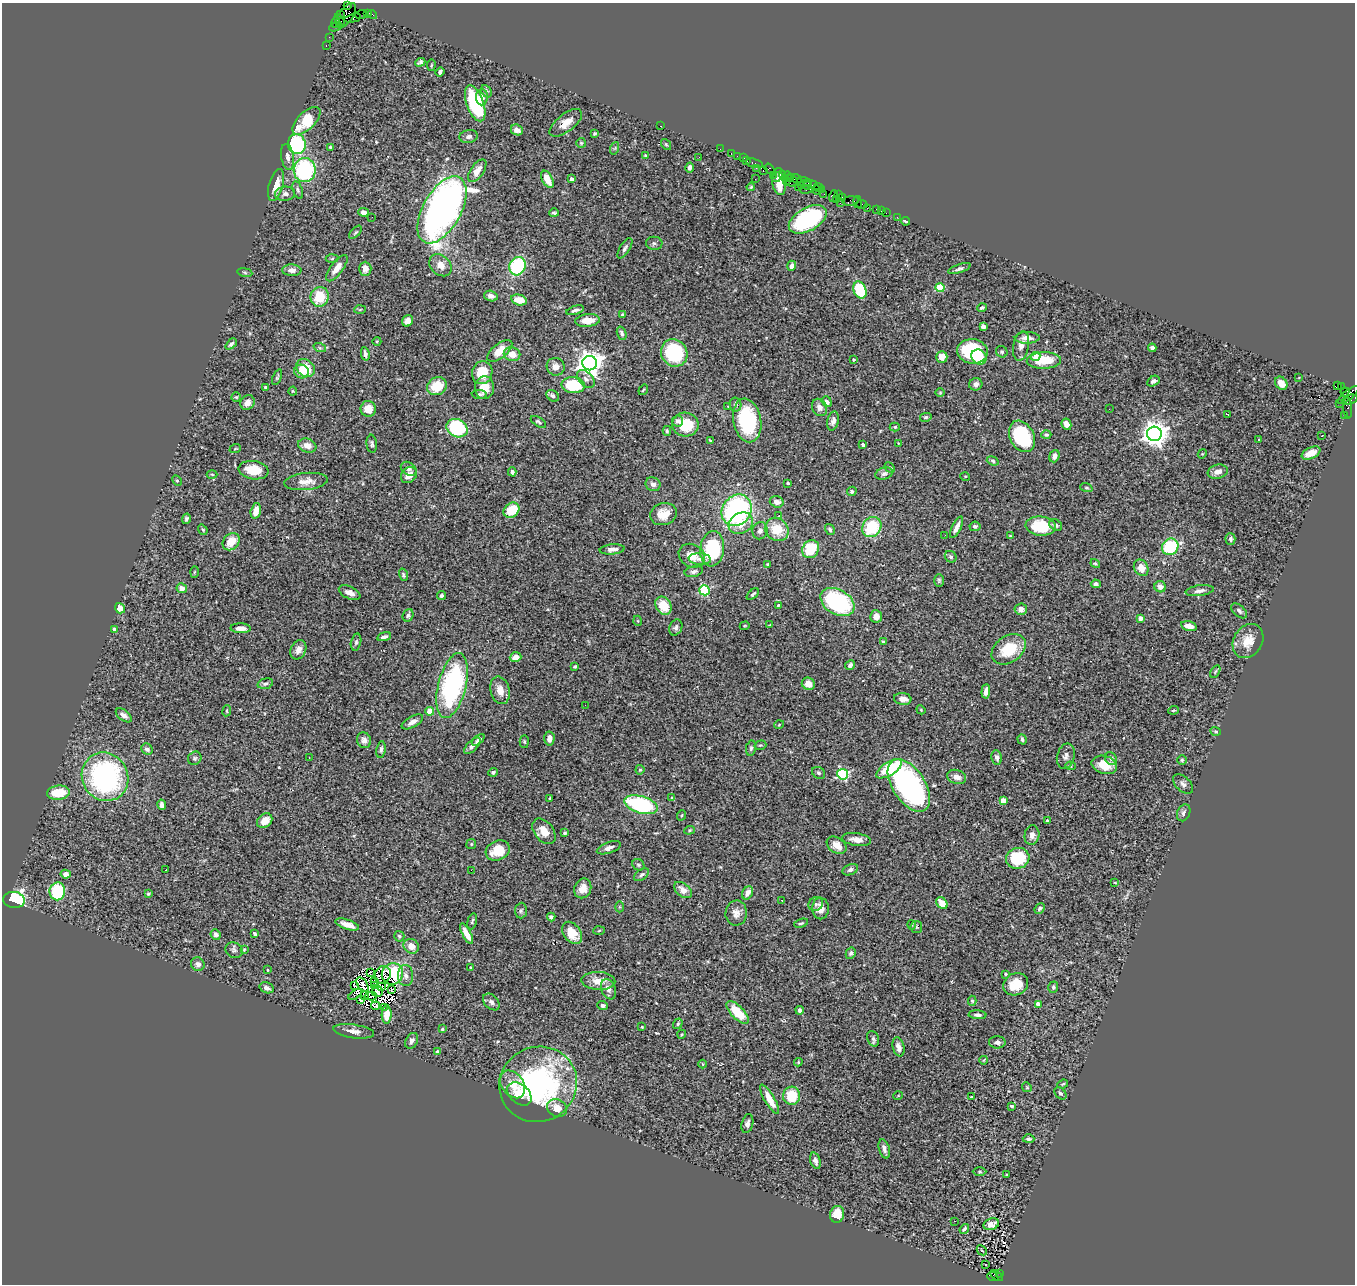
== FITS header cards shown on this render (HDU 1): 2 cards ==
NAXIS1  =                 1353
NAXIS2  =                 1282

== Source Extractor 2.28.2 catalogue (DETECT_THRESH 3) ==
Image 1353 x 1282 px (HDU 1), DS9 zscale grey, 1 PNG px = 1 image px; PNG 1357 x 1286 px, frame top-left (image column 1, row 1282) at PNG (2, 3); each listed source drawn as its Kron ellipse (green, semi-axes under 4 px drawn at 4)
Background 1.05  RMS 0.05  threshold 0.149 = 3 sigma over >= 5 px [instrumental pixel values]
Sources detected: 459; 10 with non-positive FLUX_AUTO (blend fragments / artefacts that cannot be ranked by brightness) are neither listed nor drawn; the other 449 listed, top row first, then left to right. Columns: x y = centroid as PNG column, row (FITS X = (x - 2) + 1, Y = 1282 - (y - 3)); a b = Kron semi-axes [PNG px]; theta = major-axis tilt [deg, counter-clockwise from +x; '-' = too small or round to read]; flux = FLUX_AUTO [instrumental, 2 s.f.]
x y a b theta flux
347 6 3 2 - 34
367 13 3 2 - 61
372 14 5 2 - 37
341 15 3 2 - 47
346 15 14 7 55 460
361 15 6 2 18 61
353 18 8 4 14 410
340 20 6 2 -58 180
335 23 5 3 - 67
336 27 7 2 21 71
329 37 2 2 - 13
326 45 3 2 - 41
420 62 5 4 - 8
431 65 5 3 - 3.3
440 72 5 3 - 7.9
486 91 6 5 - 8.4
482 97 8 6 88 17
475 103 19 8 -70 300
306 121 18 8 45 110
566 123 19 9 38 39
661 126 3 2 - 99
517 130 6 5 - 22
595 133 4 3 - 4.9
469 137 9 6 8 12
581 143 5 5 - 4.1
297 144 10 9 - 300
666 144 6 4 -53 4.2
330 147 4 3 - 3.5
615 148 6 4 71 4.6
720 149 2 2 - 20
731 154 3 2 - 47
646 155 4 3 - 3.5
737 156 2 2 - 26
287 157 13 6 -80 18
699 157 2 2 - 1.6
744 158 3 2 - 120
747 161 3 3 - 79
755 163 9 3 -15 130
690 167 5 4 - 9
756 168 2 2 - 18
770 169 6 4 -53 84
305 170 12 11 - 380
763 170 3 2 - 73
477 171 13 6 55 32
782 174 3 3 - 83
773 175 2 2 - 95
787 176 4 3 - 85
777 177 6 2 43 180
790 178 4 2 - 74
796 178 6 3 -13 140
547 179 9 5 -63 43
572 179 4 3 - 11
755 179 2 2 - 12
786 180 3 2 - 55
779 181 13 7 -86 85
791 181 7 5 -21 230
804 182 7 3 -12 190
276 185 16 7 75 46
801 185 3 2 - 64
813 185 10 3 -19 85
807 186 3 3 - 170
751 187 4 3 - 3.6
798 187 2 2 - 28
819 188 6 3 -32 170
806 189 6 3 9 290
298 190 9 4 -72 8.1
817 190 5 3 - 150
285 194 10 7 5 14
824 194 2 2 - 28
838 195 3 2 - 55
833 196 6 2 71 37
842 197 2 2 - 31
836 199 3 2 - 13
851 201 8 4 5 200
858 202 6 4 -81 98
840 203 3 2 - 140
862 204 5 3 - 150
867 208 3 2 - 15
876 209 3 2 - 55
442 210 37 19 61 2000
882 211 3 2 - 8.6
363 212 5 4 - 16
554 213 4 3 - 6
886 213 2 2 - 23
372 217 2 2 - 26
897 217 2 2 - 13
808 219 21 11 29 380
906 221 4 3 - 7.4
355 232 8 4 48 5.4
654 243 8 6 -4 8.1
625 248 11 5 57 10
332 258 6 4 3 4.8
440 265 12 9 -44 32
517 266 9 8 - 250
792 266 5 4 - 11
337 268 16 6 52 39
365 269 7 6 - 24
959 269 12 4 19 8.8
292 270 9 5 -3 16
245 272 7 4 -9 5.2
940 288 4 4 - 120
860 290 9 6 -69 180
491 296 7 5 -17 15
320 297 10 9 - 92
519 300 8 5 -13 51
982 308 5 3 - 6.5
360 310 6 4 3 3.9
575 310 9 3 16 9.7
622 315 3 3 - 5
587 320 12 6 6 44
408 321 6 5 - 21
983 326 4 4 - 11
622 333 7 4 -71 8.4
1027 338 12 6 1 21
377 341 4 3 - 2.7
231 344 6 4 45 7
1021 346 15 7 79 21
320 348 6 4 -18 5
1152 348 4 4 - 9
500 351 15 7 38 64
972 351 15 12 -7 260
1002 352 6 5 - 6.3
674 353 14 13 - 280
365 354 7 3 -79 10
512 354 8 7 - 38
1035 356 5 4 - 43
942 357 6 5 - 25
979 357 8 7 - 70
853 360 3 3 - 5.1
1044 360 17 8 2 97
590 363 7 7 - 3300
556 367 9 8 - 22
305 368 10 8 -42 84
302 371 7 6 - 29
482 373 12 10 74 83
277 377 8 3 68 5
1299 377 4 2 - 2.3
586 379 10 7 -45 15
1153 381 7 4 31 8.4
1281 383 7 5 -53 23
976 384 6 6 - 12
573 385 12 8 -4 160
437 386 10 8 30 83
1337 386 3 3 - 630
1341 386 4 3 - 15
265 387 3 3 - 6.7
485 388 11 9 88 55
643 390 6 3 54 3.8
293 391 4 4 - 3.4
940 392 5 3 - 3
1345 392 4 3 - 380
479 394 8 4 -5 7.1
1348 395 13 4 40 600
553 396 7 5 -36 8.7
236 397 5 4 - 4
1350 400 8 4 19 430
827 402 6 4 -51 16
248 403 8 6 53 24
1339 403 2 2 - 23
736 404 7 6 - 7.8
727 406 3 3 - 6.5
819 407 9 7 -65 17
1348 408 10 4 -86 140
368 409 8 7 - 43
1109 409 2 2 - 1.7
1228 414 4 2 - 3.8
1345 415 2 2 - 22
926 417 6 4 14 5.2
747 420 22 14 -79 240
678 421 6 5 - 9.9
833 421 9 5 75 16
538 422 8 4 -31 7
685 424 13 12 - 100
1066 424 6 4 -63 27
895 427 5 4 - 4.1
457 428 11 8 -28 320
667 431 5 4 - 5.2
1154 434 7 7 - 3400
1046 435 5 4 - 6.3
1022 436 17 12 -61 240
1322 436 3 2 - 1.9
1258 439 3 2 - 3.7
710 441 4 2 - 4
898 443 4 2 - 2.8
372 444 9 5 -84 7.8
863 445 4 3 - 6.9
307 446 9 6 -17 25
235 449 6 3 20 4.1
1311 453 10 5 24 36
1202 454 5 3 - 2.9
1054 456 6 5 - 16
993 461 6 4 -20 5
890 467 6 4 -47 5.1
409 469 8 6 -35 11
253 470 15 9 -10 86
512 472 4 4 - 9.2
1218 472 10 7 13 23
212 474 5 3 - 3.5
884 474 9 6 19 9.4
409 475 9 7 47 31
965 476 5 3 - 2.4
177 480 5 4 - 4.9
306 481 22 8 6 35
788 483 3 3 - 4.9
653 484 7 6 - 15
1086 488 6 4 -18 4.4
852 491 5 4 - 6.4
777 502 7 5 -18 20
512 510 8 7 - 98
737 510 16 14 52 610
256 511 8 5 76 39
663 514 13 11 17 47
779 516 3 2 - 3.5
186 519 5 3 - 6.6
741 523 13 10 29 50
1056 525 7 5 -31 8.7
975 526 5 4 - 6.5
1041 526 15 9 -5 130
872 527 10 9 - 160
956 527 12 4 64 24
777 529 12 11 - 85
830 529 6 4 -57 5.9
203 530 5 3 - 4.1
760 531 8 7 - 14
945 535 2 2 - 3.8
1010 536 3 2 - 3.2
1230 539 6 5 - 5.7
231 542 9 7 47 47
1170 547 8 7 - 200
612 549 12 5 5 16
712 549 18 12 83 260
811 549 9 8 - 120
692 556 14 11 -31 47
951 557 6 5 - 7.2
700 559 11 5 -5 16
768 564 3 3 - 4
1095 564 5 4 - 4.1
1141 568 9 7 -60 37
194 572 5 3 - 3.7
694 572 9 5 12 10
403 575 6 4 -75 5.8
939 580 6 4 -89 5.4
1096 584 5 4 - 9.4
1160 587 6 5 - 21
182 588 5 5 - 17
704 590 5 5 - 280
1200 591 14 5 8 15
350 593 11 6 -25 22
753 594 7 3 42 7
441 595 5 4 - 6.4
837 602 18 12 -30 420
778 605 3 3 - 3.5
663 606 10 7 -57 79
120 608 5 5 - 31
1021 609 6 6 - 22
1239 611 9 5 -43 8.7
408 615 6 5 - 8.4
876 616 6 6 - 27
1140 618 4 4 - 28
638 621 5 3 - 2.8
770 625 4 3 - 3.7
745 626 5 4 - 3.3
1189 626 8 4 -14 33
241 628 10 5 -2 29
676 628 8 6 63 10
115 630 4 3 - 17
384 637 7 4 16 10
1248 641 18 14 59 58
356 642 8 5 76 7.4
883 642 4 3 - 3.8
1009 649 19 13 35 120
298 650 10 7 66 24
515 657 6 5 - 26
850 665 5 4 - 8.5
575 666 4 3 - 5.3
1215 672 7 4 59 4.1
265 684 8 5 16 8.6
808 684 7 6 - 37
452 686 33 14 76 610
500 690 14 9 -76 37
986 691 7 4 86 20
903 699 9 6 -7 27
585 705 2 2 - 1.9
921 710 5 3 - 3.1
1174 710 5 3 - 3.7
227 711 5 3 - 3.5
430 711 4 4 - 64
124 715 9 5 -38 16
412 722 12 5 29 19
779 725 5 3 - 2.6
1216 731 5 3 - 3.9
549 738 7 5 86 19
1022 739 5 4 - 9.5
364 740 8 7 - 14
478 740 7 4 41 11
524 742 6 4 -87 4.6
760 745 6 4 18 4.3
472 746 10 5 46 17
751 748 7 5 80 6.6
147 749 6 5 - 11
381 749 8 4 81 8.7
1066 756 13 8 75 17
309 757 2 2 - 1.8
997 757 7 5 -81 12
195 758 7 6 - 7.2
1111 758 6 5 - 11
1182 760 5 5 - 4.5
1104 765 13 9 -15 64
1071 766 5 4 - 4.4
889 769 14 6 32 170
640 770 5 4 - 5.5
493 772 5 4 - 8.7
819 773 7 5 -34 7
843 774 5 5 - 400
105 777 25 23 -60 710
957 777 9 7 -19 25
1183 784 12 7 -44 14
909 785 29 16 -57 770
58 793 11 7 6 87
672 797 4 3 - 6
550 798 3 3 - 3.7
1003 801 4 4 - 57
162 805 5 4 - 15
641 805 17 8 -17 390
1184 813 9 6 67 9.5
682 815 5 3 - 2.9
265 821 8 6 42 35
1047 821 3 3 - 7.6
689 830 5 4 - 4
544 831 14 9 -52 40
565 833 4 3 - 4.2
1032 835 10 7 80 19
856 840 15 6 -8 27
471 844 5 5 - 4.7
837 845 11 7 -34 29
609 848 12 5 20 17
498 850 12 9 26 80
1018 858 12 10 19 180
638 865 6 5 - 5.9
166 870 3 2 - 4
471 870 4 2 - 7.4
850 870 8 5 23 9.6
66 874 5 4 - 15
641 875 8 5 37 8.1
1115 882 3 2 - 2.3
583 888 10 8 66 31
683 890 10 6 -39 27
57 891 9 8 - 190
747 893 7 5 62 21
148 894 4 3 - 5.1
14 900 11 8 -6 490
782 900 2 2 - 2.7
942 903 6 5 - 41
816 904 7 6 - 8.6
619 907 5 3 - 3.4
820 908 11 8 -90 26
1040 908 6 4 48 6.1
521 911 8 6 86 7.1
736 913 12 11 - 27
551 917 4 4 - 9.9
472 921 8 4 76 6
801 923 7 3 17 4.9
347 925 12 5 -18 33
912 925 5 3 - 2.5
916 927 6 6 - 5.8
599 931 6 4 5 3.9
572 933 12 8 -52 66
255 934 4 3 - 5.2
467 934 11 4 -62 43
216 935 5 5 - 12
399 936 5 5 - 5
411 946 8 7 - 35
234 950 9 7 -27 9.4
244 950 3 3 - 3.3
851 953 6 5 - 5.7
198 964 7 6 - 13
471 967 4 3 - 3.1
268 970 3 2 - 2.9
371 972 3 2 - 3.9
392 974 11 10 - 120
1006 974 3 2 - 3.7
383 975 9 7 55 0.9
406 976 10 7 -87 17
375 981 3 2 - 3.2
598 981 17 9 -3 45
1016 984 13 10 27 67
354 985 3 2 - 0.38
362 985 8 5 -53 16
375 985 3 3 - 4
381 986 3 2 - 2.7
1053 987 6 5 - 6.8
267 988 7 5 -23 14
608 989 10 7 -67 18
392 990 3 2 - 1.4
377 992 5 5 - 0.28
355 994 8 4 35 15
364 996 3 2 - 1.7
371 996 6 3 2 1.4
361 1000 3 3 - 0.83
972 1001 5 4 - 4.6
491 1002 10 6 -44 13
1038 1004 4 3 - 21
603 1005 5 4 - 8.8
376 1006 4 3 - 3.4
384 1007 3 2 - 2.8
800 1010 4 4 - 10
737 1012 14 6 -46 90
387 1014 9 5 89 33
978 1015 9 4 -3 11
678 1024 5 4 - 5.7
642 1027 3 3 - 3.4
442 1029 4 3 - 5.7
354 1031 20 6 -8 23
682 1034 5 3 - 2.9
873 1039 8 5 -69 8.5
412 1041 8 6 63 12
997 1042 8 6 0 14
898 1047 10 5 -76 20
438 1052 4 3 - 9.5
984 1060 4 2 - 2.6
798 1062 4 3 - 3.5
703 1064 4 3 - 2.2
512 1084 15 11 -52 43
538 1084 39 37 31 700
1063 1084 5 3 - 3.8
1027 1087 5 4 - 4.3
1060 1093 7 5 -48 7.9
519 1094 14 9 -40 40
792 1096 9 8 - 100
898 1096 5 3 - 2.4
971 1097 3 3 - 6.4
769 1099 17 5 -60 44
1012 1106 4 3 - 5.8
557 1108 10 8 -24 38
747 1124 9 5 78 12
1029 1139 6 4 -1 7.7
884 1149 10 5 -73 14
815 1161 8 5 -73 15
980 1172 7 3 0 4.1
1007 1174 3 2 - 2.9
837 1214 8 7 - 52
954 1221 3 2 - 4.5
991 1224 8 5 18 28
964 1229 5 3 - 7.9
982 1250 5 3 - 3.1
986 1265 3 3 - 8.4
999 1273 2 2 - 70
996 1276 7 3 -37 150
993 1277 6 3 -20 240
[10 non-positive-flux detections neither listed nor drawn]